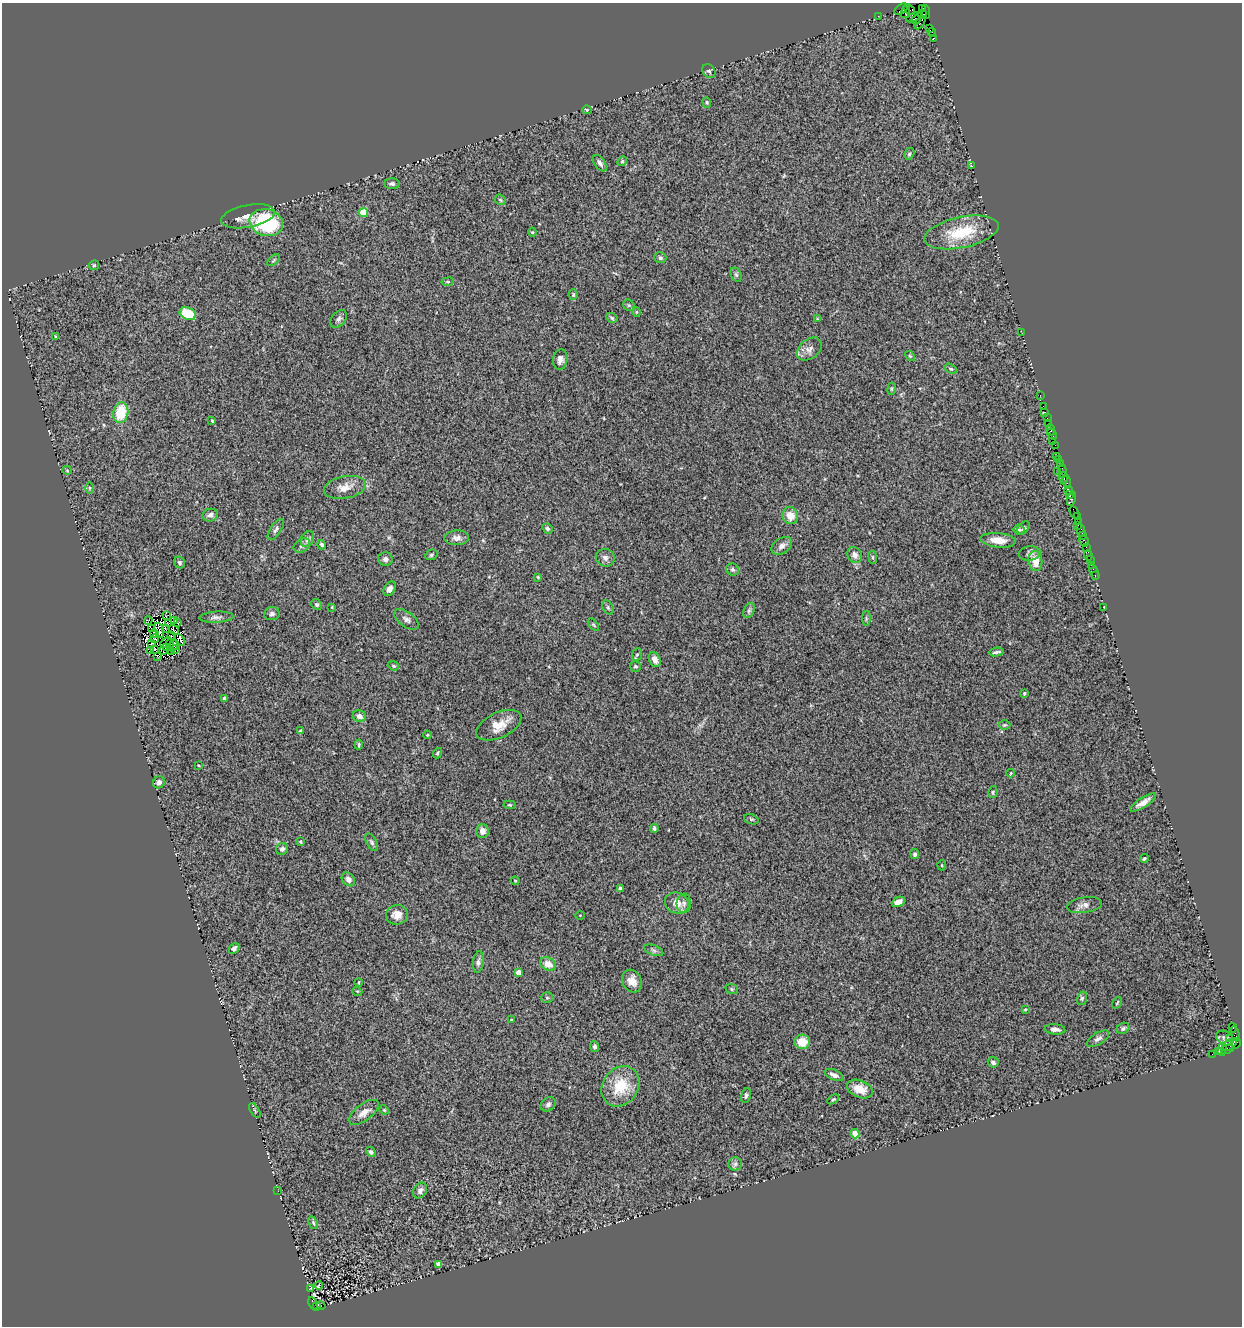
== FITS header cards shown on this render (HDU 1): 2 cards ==
NAXIS1  =                 1240
NAXIS2  =                 1324

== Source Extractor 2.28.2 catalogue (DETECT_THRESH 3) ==
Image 1240 x 1324 px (HDU 1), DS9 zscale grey, 1 PNG px = 1 image px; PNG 1244 x 1328 px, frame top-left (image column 1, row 1324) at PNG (2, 3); each listed source drawn as its Kron ellipse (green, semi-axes under 4 px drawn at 4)
Background 1.34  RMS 0.076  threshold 0.227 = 3 sigma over >= 5 px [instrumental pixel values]
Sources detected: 237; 8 with non-positive FLUX_AUTO (blend fragments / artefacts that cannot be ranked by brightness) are neither listed nor drawn; the other 229 listed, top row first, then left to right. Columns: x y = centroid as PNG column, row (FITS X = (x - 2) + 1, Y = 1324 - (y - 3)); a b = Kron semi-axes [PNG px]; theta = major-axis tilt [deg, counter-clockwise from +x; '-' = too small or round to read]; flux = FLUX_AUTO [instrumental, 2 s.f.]
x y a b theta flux
922 8 3 2 - 31
901 9 8 3 33 67
909 9 6 3 -37 82
906 11 7 2 70 76
926 12 7 3 -86 1.1
922 14 5 3 - 210
878 16 2 2 - 24
914 17 8 3 23 820
916 20 5 3 - 650
920 23 7 3 58 78
929 28 3 2 - 130
932 32 4 3 - 95
934 38 3 2 - 72
709 71 7 6 - 13
707 102 5 4 - 7
587 110 5 4 - 6.2
909 154 6 4 60 9.3
622 161 5 4 - 6.7
600 163 9 5 -56 16
971 165 3 3 - 33
392 184 7 5 -5 13
500 200 6 4 -45 7.4
363 213 4 4 - 170
248 216 27 11 11 65
266 223 17 13 -13 360
532 232 4 4 - 5.2
961 232 38 15 12 220
660 258 6 5 - 12
274 260 7 3 42 6.6
94 265 5 5 - 7.5
736 275 7 5 -62 11
448 282 6 3 7 5.8
573 295 5 4 - 6.3
629 305 6 5 - 8.5
636 312 5 3 - 4.9
188 314 8 6 -24 190
612 318 6 4 -29 8.2
338 319 10 6 48 17
817 319 4 3 - 3.7
1022 333 3 2 - 11
56 337 4 3 - 16
809 349 14 9 40 34
910 356 6 3 -44 6.3
560 359 10 7 83 25
951 369 7 4 -30 7
892 389 6 3 82 5.7
1040 395 2 2 - 48
1043 406 2 2 - 65
121 412 10 7 79 160
1045 412 3 3 - 76
1047 418 2 2 - 120
212 421 3 3 - 7.5
1049 423 3 2 - 83
1051 430 6 2 -66 160
1052 434 6 3 -58 280
1053 441 2 2 - 44
1055 445 2 2 - 40
1057 456 2 2 - 19
1058 460 3 2 - 73
1060 464 4 3 - 130
67 470 4 4 - 5.2
1057 471 2 2 - 43
1062 471 7 3 -84 330
1064 478 6 3 87 340
1066 481 7 3 -77 480
345 487 21 11 11 58
89 488 6 4 -90 6.7
1069 491 4 2 - 100
1070 495 4 2 - 180
1071 499 7 3 75 340
1074 513 7 3 -61 270
210 515 8 6 11 20
790 516 8 7 - 59
1077 516 3 2 - 110
1078 521 2 2 - 70
1078 525 3 2 - 87
547 528 5 4 - 13
1024 528 7 5 51 11
276 530 12 5 57 15
1019 530 5 5 - 8
1081 530 7 3 -73 290
1083 536 3 3 - 130
457 538 12 7 1 26
307 539 8 6 64 14
998 540 18 7 -5 59
1084 541 6 3 -59 270
302 545 9 6 33 17
322 545 5 3 - 11
782 546 11 7 35 26
1086 547 2 2 - 28
1030 553 11 7 7 18
431 555 6 5 - 8.5
855 555 8 7 - 29
1088 555 5 3 - 210
873 557 6 3 -82 6.7
605 558 9 8 - 21
385 559 7 6 - 18
1090 559 3 2 - 55
1035 561 10 7 -82 69
180 562 6 5 - 10
1091 565 2 2 - 67
733 570 6 6 - 11
1094 572 8 2 -70 32
1095 576 3 2 - 54
538 577 3 3 - 5.1
389 589 8 5 59 26
317 604 5 5 - 11
332 607 3 3 - 4.2
1104 607 3 2 - 6.3
608 608 8 5 -64 10
749 611 8 5 63 11
272 614 8 6 7 15
166 616 3 2 - 9.5
216 617 17 5 3 22
866 618 7 4 -89 8.1
406 619 14 7 -35 22
148 620 4 2 - 4.2
174 621 3 2 - 3.4
168 623 3 2 - 7.3
178 623 4 2 - 6.7
593 625 7 3 -51 6.7
151 629 3 2 - 7.4
165 629 3 2 - 2.5
159 630 7 3 -71 8.5
174 630 5 2 - 1.6
155 634 4 2 - 5.2
171 636 3 2 - 5.3
155 639 4 3 - 1.4
180 640 6 4 -49 8
152 643 4 3 - 12
166 643 6 2 43 2.8
170 644 4 2 - 12
174 645 6 3 74 7.2
166 647 4 2 - 1.9
154 649 3 2 - 8.2
175 649 4 2 - 4.7
163 650 2 2 - 3.3
151 651 3 3 - 9.2
172 651 3 2 - 7.5
996 652 7 2 10 11
637 654 6 5 - 7.1
157 656 3 2 - 4.9
655 660 8 5 -65 31
393 666 6 4 -21 6.5
635 666 6 5 - 9.2
1024 693 3 3 - 6.1
224 698 3 3 - 9.8
359 716 7 5 -22 26
499 725 24 12 25 80
1005 725 6 5 - 7.5
301 731 4 3 - 8.5
427 735 4 4 - 5
359 745 5 3 - 7.4
437 753 5 3 - 8
199 765 3 2 - 4.2
1011 773 4 3 - 4.1
159 782 6 5 - 17
993 792 6 4 80 6.5
1143 803 15 5 32 37
510 805 6 4 -6 6.4
751 819 7 5 -18 7.9
654 828 4 3 - 11
482 831 7 6 - 30
300 842 3 3 - 5.8
372 842 9 5 -61 12
282 849 6 5 - 14
915 854 5 4 - 13
1144 859 4 4 - 7.4
942 865 5 3 - 5.1
348 879 8 6 -48 24
515 881 4 4 - 4.8
620 888 4 3 - 13
898 902 7 4 23 33
677 903 12 10 -25 54
684 903 9 7 86 19
1084 905 18 8 8 33
397 915 11 9 15 47
580 915 5 3 - 4.3
234 948 6 4 46 13
654 950 10 5 -22 12
478 962 11 5 82 15
548 964 8 6 -26 50
518 972 4 4 - 51
632 981 12 9 -62 44
359 982 4 2 - 4.8
732 989 6 5 - 8
357 991 5 3 - 4.6
547 998 6 5 - 7.3
1082 998 7 5 75 9.4
1117 1003 6 3 55 5.2
1025 1009 3 3 - 5.5
511 1020 3 2 - 4.8
1123 1028 6 5 - 11
1233 1028 4 3 - 160
1055 1029 10 5 -6 22
1235 1034 7 2 -71 170
1225 1038 9 6 -31 14
1230 1038 3 3 - 50
1098 1039 12 6 32 20
802 1042 8 7 - 78
1236 1043 5 2 - 140
1230 1045 8 5 34 630
595 1047 5 4 - 14
1222 1049 6 4 75 320
1227 1049 6 2 25 140
1219 1052 3 3 - 99
1212 1054 2 2 - 23
993 1062 5 5 - 19
834 1075 10 5 -24 22
620 1086 21 17 53 170
860 1089 13 8 -20 59
746 1095 7 5 75 14
833 1099 6 4 30 7.3
548 1104 8 6 36 16
255 1110 8 4 -59 7.1
384 1110 5 4 - 5.4
364 1112 17 8 38 44
855 1134 4 4 - 100
371 1152 5 4 - 14
735 1164 7 7 - 16
420 1190 8 6 59 20
278 1191 3 2 - 3.9
313 1223 6 4 -64 8.2
439 1264 4 4 - 61
319 1285 4 2 - 14
310 1289 3 2 - 2.8
313 1303 6 4 -64 620
321 1305 4 3 - 170
316 1307 4 2 - 350
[8 non-positive-flux detections neither listed nor drawn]